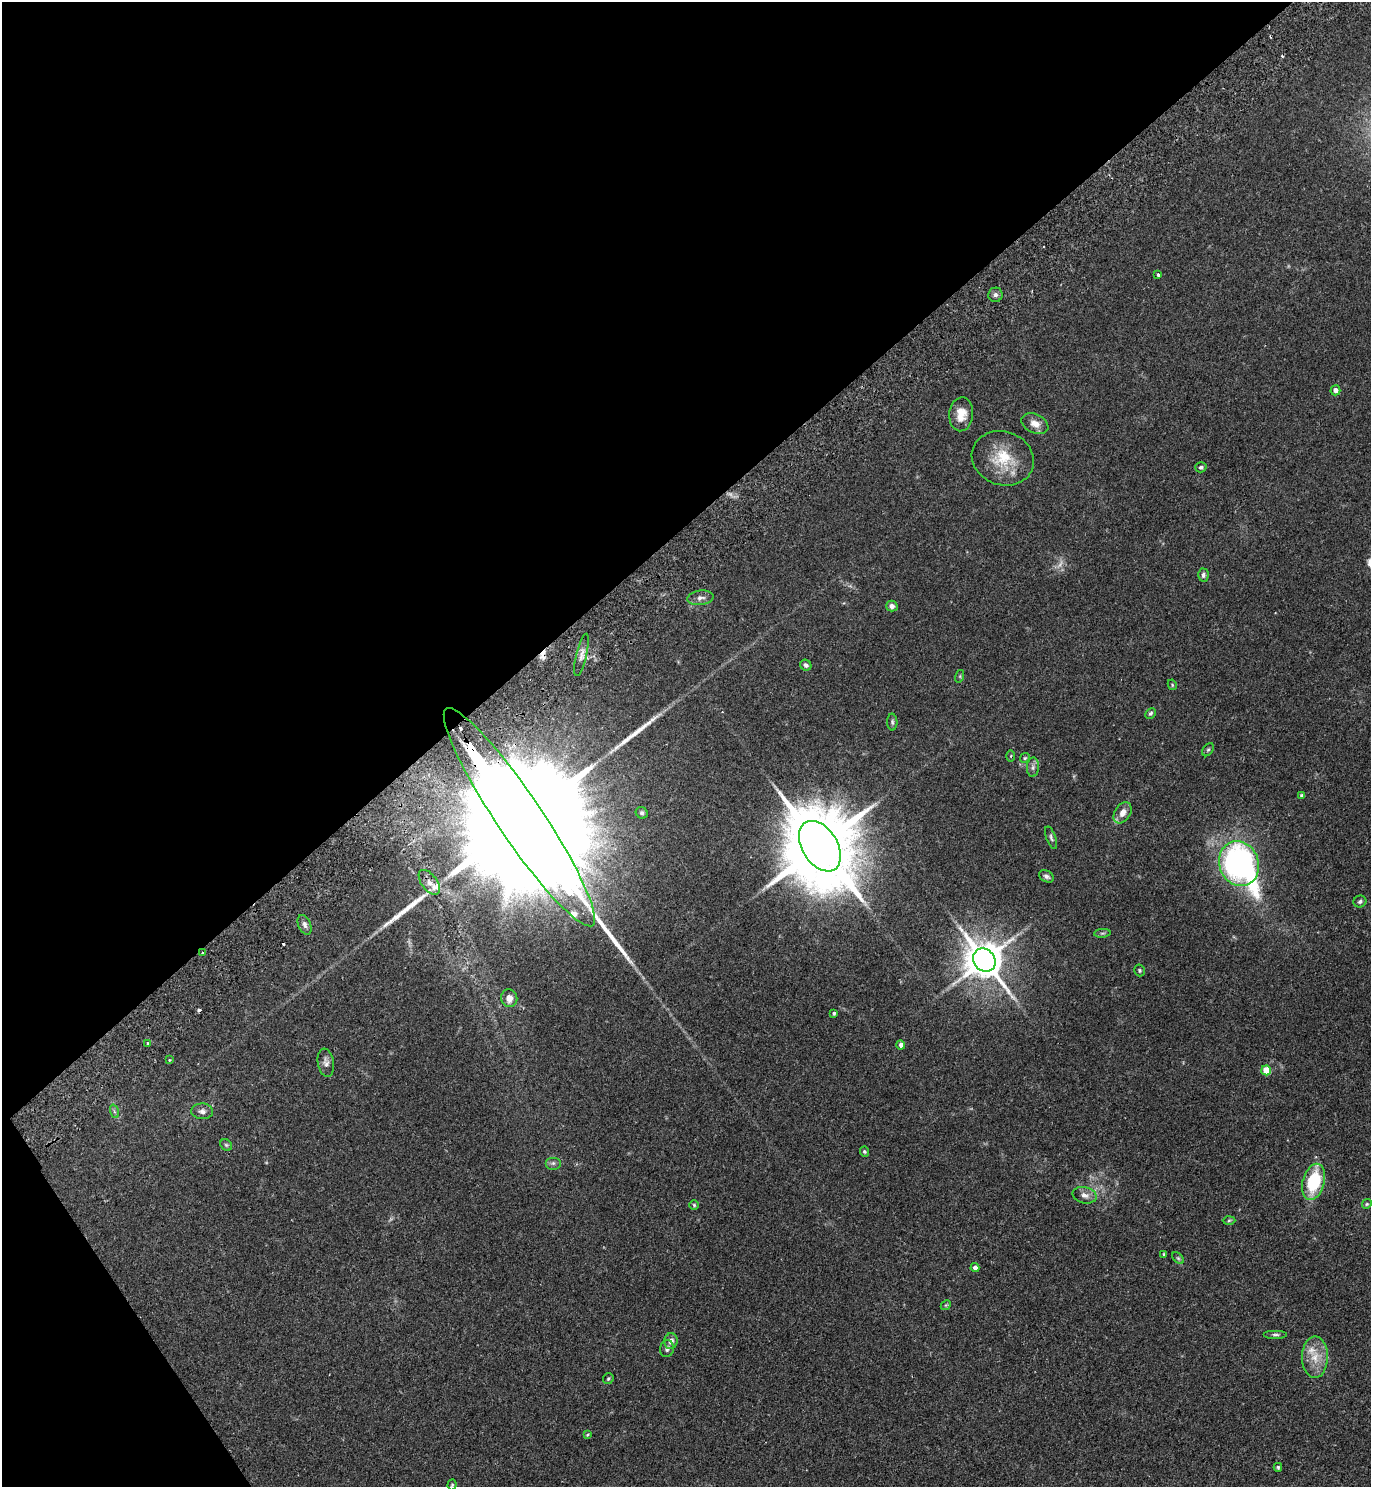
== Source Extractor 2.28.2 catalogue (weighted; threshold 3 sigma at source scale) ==
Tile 5 of 4 x 4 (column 1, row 2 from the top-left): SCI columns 338-1706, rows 3018-4502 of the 6010 x 6034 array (HDU 1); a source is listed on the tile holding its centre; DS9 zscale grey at full resolution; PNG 1373 x 1489 px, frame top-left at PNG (2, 2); each listed source drawn as its Kron ellipse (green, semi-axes under 4 px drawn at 4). Shown black and unused: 38% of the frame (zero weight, under 2 of 3 exposures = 3% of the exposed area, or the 3 px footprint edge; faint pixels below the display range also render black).
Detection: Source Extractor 2.28.2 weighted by HDU 2 'WHT'; one run over the whole footprint, this tile lists its part. Background 0.185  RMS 0.0073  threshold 0.033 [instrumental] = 3 sigma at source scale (4.5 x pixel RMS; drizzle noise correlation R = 1.50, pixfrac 1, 0.05/0.05 arcsec/px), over >= 5 px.
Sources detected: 76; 1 too faint to see at this stretch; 1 inside a brighter object's white glare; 4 cosmic-ray / hot-pixel residue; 2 long thin detections or spike segments (spike, bleed or trail) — neither listed nor drawn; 4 inside a brighter listed object's ellipse — not listed separately; the other 64 listed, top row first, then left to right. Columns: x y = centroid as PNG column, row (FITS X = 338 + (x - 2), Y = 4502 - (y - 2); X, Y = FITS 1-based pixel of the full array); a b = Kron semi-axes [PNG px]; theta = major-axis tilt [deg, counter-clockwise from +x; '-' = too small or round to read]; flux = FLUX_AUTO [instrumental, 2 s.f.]
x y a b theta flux
1158 275 3 3 - 1.2
995 295 7 7 - 2.2
1335 390 5 5 - 3.6
961 414 17 12 86 9.4
1035 424 14 9 -26 5.8
1003 458 31 27 -20 26
1201 467 5 5 - 1.3
1203 575 6 5 - 1.8
700 598 13 7 7 3.6
892 606 6 5 - 2.7
581 655 22 5 77 4.2
806 665 6 5 - 1.9
960 676 6 4 73 0.86
1172 685 5 4 - 0.75
1150 713 6 4 44 1.3
892 722 8 5 -89 1.5
1208 750 7 5 52 1.2
1011 756 5 3 - 0.79
1025 758 5 4 - 0.94
1033 767 10 6 87 2.3
1302 796 4 4 - 1.7
642 813 6 5 - 1.3
1123 813 11 8 57 6.1
519 817 131 22 -56 79000
1051 838 12 4 -70 1.8
820 846 27 17 -58 10000
1239 864 23 19 -69 190
1046 876 8 5 -30 2.2
429 882 14 8 -53 4.9
1360 901 6 6 - 1.5
305 925 10 6 -69 2.8
1102 933 8 3 5 1
203 953 3 3 - 1.4
984 960 12 10 -50 1900
1140 970 6 5 - 1
509 998 9 8 - 6
834 1013 3 3 - 1.2
147 1043 4 2 - 0.65
901 1045 4 4 - 3
169 1060 4 3 - 0.69
326 1063 14 8 -81 3.5
1266 1070 5 5 - 15
114 1111 7 4 -72 1.2
202 1111 11 7 -3 2.9
226 1145 6 5 - 1.1
864 1152 5 4 - 1
553 1163 8 6 0 1.9
1314 1182 18 11 75 37
1085 1195 12 8 -13 4.1
1367 1204 5 4 - 0.89
694 1205 4 4 - 0.92
1229 1220 6 4 2 1
1164 1254 3 3 - 0.74
1178 1258 7 4 -45 1.1
975 1268 4 4 - 3.4
946 1305 5 4 - 0.83
1275 1335 12 4 0 1.7
671 1341 8 6 82 4
667 1349 8 7 - 2.3
1315 1357 21 13 89 13
608 1378 6 5 - 1
587 1435 4 3 - 0.99
1278 1467 4 3 - 0.9
452 1485 5 4 - 0.91
Overlapping masked pixels (flux is a lower limit): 2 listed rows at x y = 519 817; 203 953